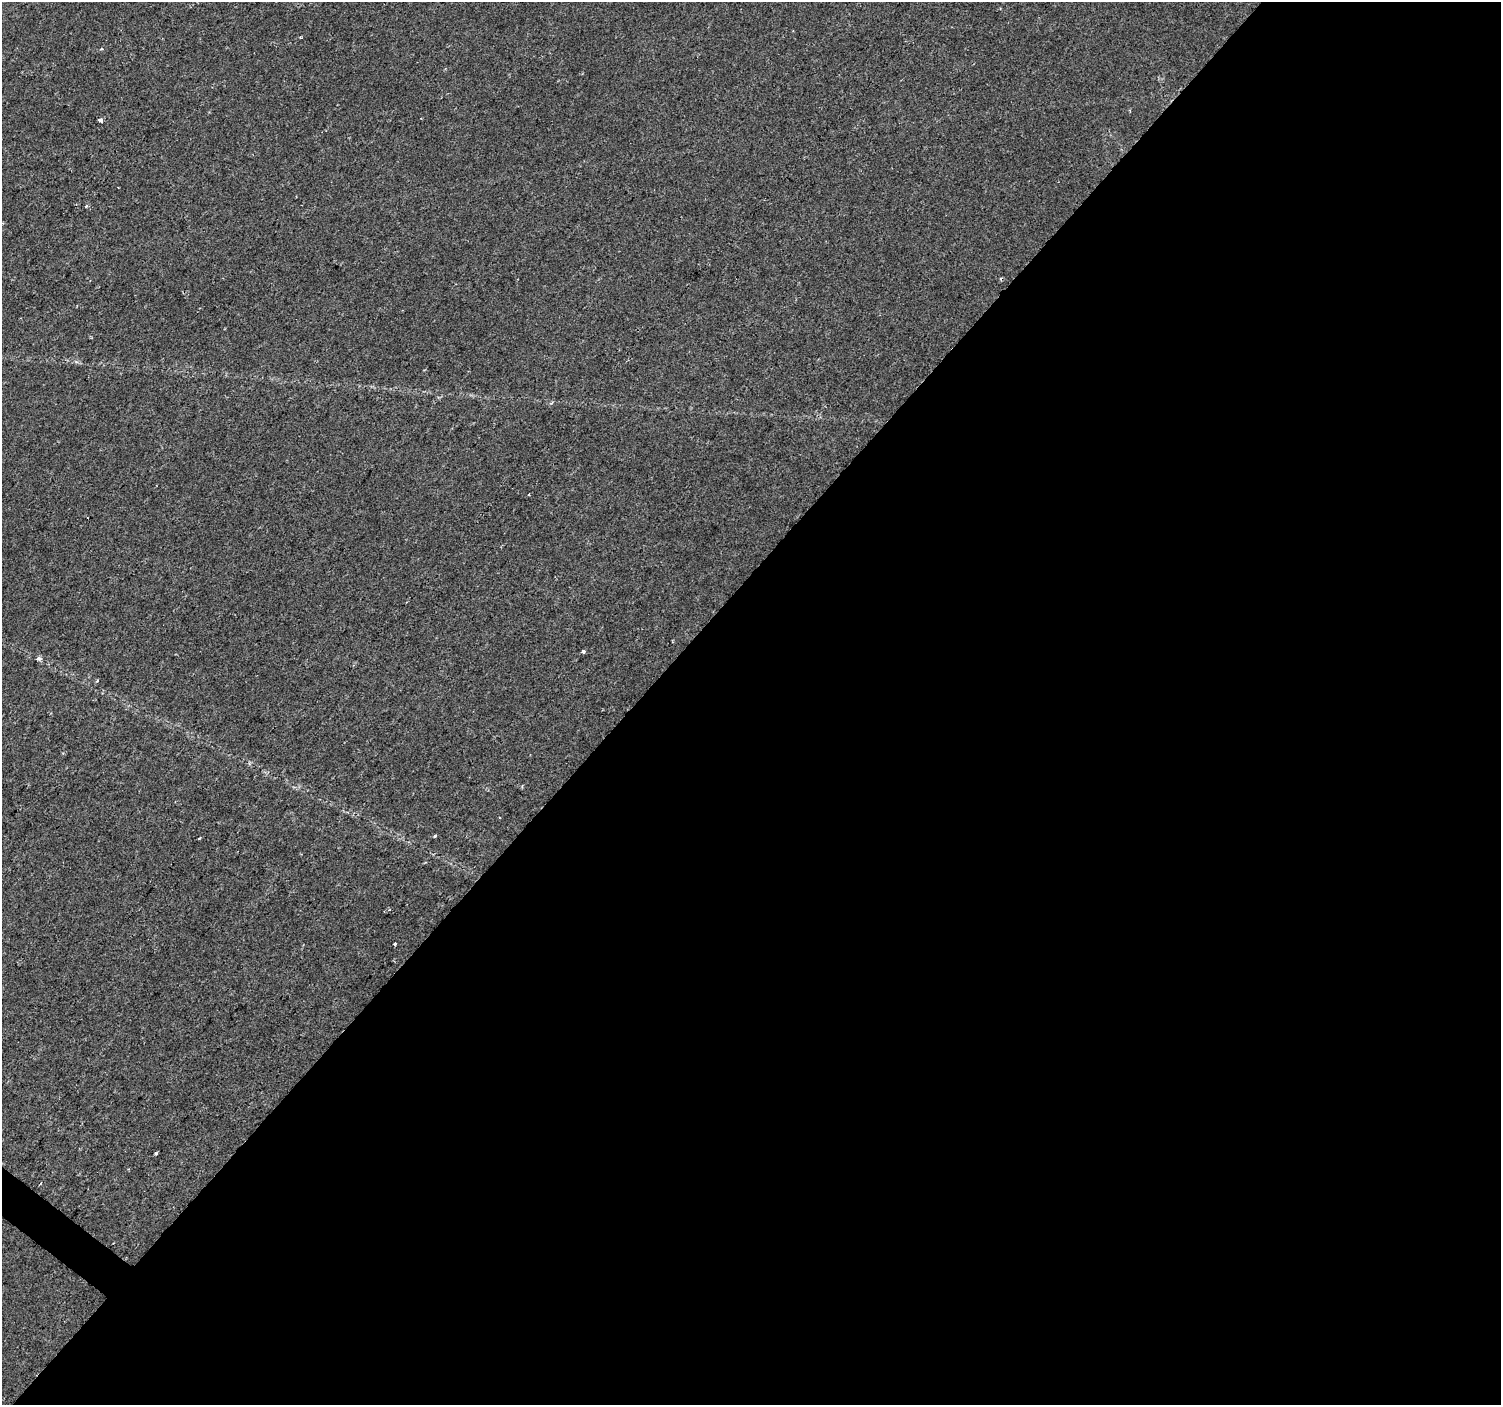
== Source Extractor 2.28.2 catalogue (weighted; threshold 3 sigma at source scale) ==
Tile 12 of 4 x 4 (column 4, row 3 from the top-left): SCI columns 4502-6000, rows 1644-3046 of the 6000 x 6025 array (HDU 1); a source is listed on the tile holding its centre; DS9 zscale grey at full resolution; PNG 1503 x 1407 px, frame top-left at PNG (2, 2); no overlay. Shown black and unused: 58% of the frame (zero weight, under 2 of 3 exposures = <1% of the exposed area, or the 3 px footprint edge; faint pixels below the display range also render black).
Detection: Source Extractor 2.28.2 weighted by HDU 2 'WHT'; one run over the whole footprint, this tile lists its part. Background 0.0239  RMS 0.0033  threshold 0.0147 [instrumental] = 3 sigma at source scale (4.5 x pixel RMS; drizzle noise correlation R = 1.50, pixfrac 1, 0.0396/0.0396 arcsec/px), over >= 5 px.
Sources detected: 13; all 13 listed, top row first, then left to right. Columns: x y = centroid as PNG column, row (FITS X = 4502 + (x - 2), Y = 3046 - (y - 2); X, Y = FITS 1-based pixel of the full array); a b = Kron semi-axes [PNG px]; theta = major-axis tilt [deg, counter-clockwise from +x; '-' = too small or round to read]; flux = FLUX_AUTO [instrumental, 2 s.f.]
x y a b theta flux
300 38 4 3 - 0.29
101 49 5 3 - 0.31
100 120 5 4 - 0.8
86 206 4 3 - 0.53
528 495 3 2 - 0.41
583 651 4 3 - 1.8
38 658 6 6 - 0.74
97 681 3 3 - 0.95
435 836 3 3 - 2.3
200 838 3 3 - 0.92
395 944 4 3 - 1.7
156 1153 3 3 - 3
41 1183 3 2 - 0.28